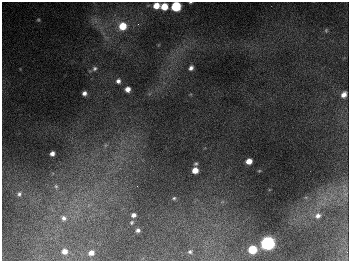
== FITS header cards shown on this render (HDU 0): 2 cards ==
NAXIS1  =                  347
NAXIS2  =                  259

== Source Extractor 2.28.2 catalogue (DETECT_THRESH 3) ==
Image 347 x 259 px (HDU 0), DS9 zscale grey, 1 PNG px = 1 image px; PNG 351 x 263 px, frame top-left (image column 1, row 259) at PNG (2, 2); no overlay
Background 675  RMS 52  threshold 155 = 3 sigma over >= 5 px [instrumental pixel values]
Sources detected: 35; all 35 listed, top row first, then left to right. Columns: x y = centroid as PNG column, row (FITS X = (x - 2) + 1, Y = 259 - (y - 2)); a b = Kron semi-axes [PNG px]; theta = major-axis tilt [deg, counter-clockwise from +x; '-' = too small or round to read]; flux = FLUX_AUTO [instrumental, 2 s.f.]
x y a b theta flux
190 2 4 2 - 3.3e+03
156 5 6 5 - 4.4e+04
176 6 6 6 - 2.6e+05
164 7 6 5 - 6.5e+04
38 20 5 4 - 4.0e+03
138 24 4 4 - 4.3e+03
122 26 7 7 - 8.1e+04
326 30 6 5 - 5.4e+03
94 68 7 6 - 8.9e+03
191 68 5 4 - 1.2e+04
118 81 6 5 - 1.2e+04
127 89 5 5 - 2.2e+04
84 93 4 4 - 1.3e+04
344 94 6 5 - 2.0e+04
106 145 6 6 - 7.7e+03
52 153 5 4 - 1.5e+04
249 161 5 5 - 3.4e+04
196 164 4 4 - 5.1e+03
195 170 5 5 - 3.7e+04
259 171 4 3 - 2.5e+03
56 186 7 6 - 1.0e+04
137 186 2 2 - 1.6e+03
19 194 7 7 - 1.1e+04
345 194 7 6 - 9.5e+03
174 198 5 5 - 5.5e+03
133 215 6 5 - 1.2e+04
318 216 8 7 - 1.6e+04
64 218 9 8 - 2.0e+04
132 222 6 5 - 5.8e+03
138 230 4 4 - 8.6e+03
267 243 7 6 - 1.1e+06
252 249 6 5 - 1.2e+05
65 251 5 5 - 1.9e+04
190 252 5 5 - 5.8e+03
91 253 5 4 - 2.0e+04
At the frame edge (FLAGS 8, measured only in part): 2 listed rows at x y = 190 2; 176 6